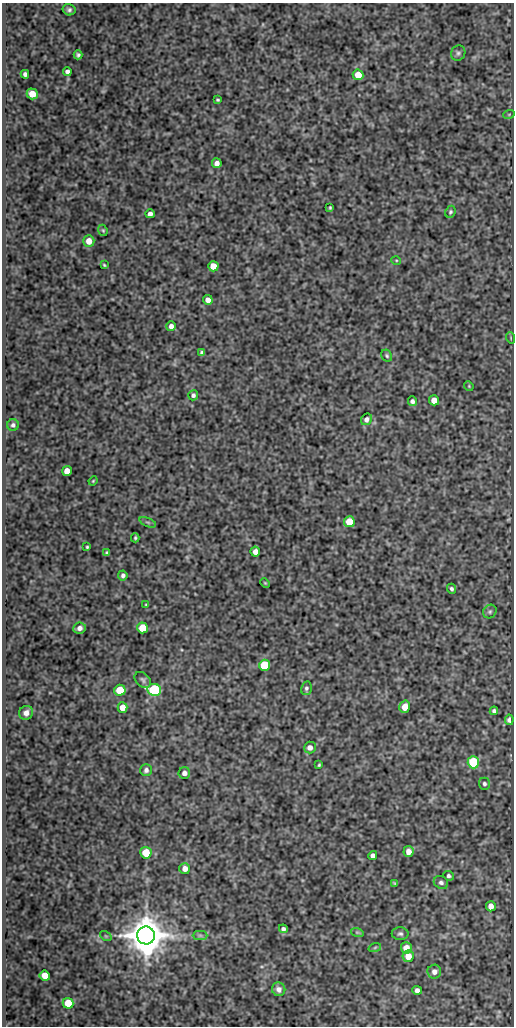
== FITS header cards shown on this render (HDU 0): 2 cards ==
NAXIS1  =                  512
NAXIS2  =                 1024

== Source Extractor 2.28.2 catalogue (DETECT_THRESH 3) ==
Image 512 x 1024 px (HDU 0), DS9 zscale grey, 1 PNG px = 1 image px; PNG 516 x 1028 px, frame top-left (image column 1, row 1024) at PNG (2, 3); each listed source drawn as its Kron ellipse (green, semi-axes under 4 px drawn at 4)
Background 94.5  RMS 0.54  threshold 1.62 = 3 sigma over >= 5 px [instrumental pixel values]
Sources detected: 82; all 82 listed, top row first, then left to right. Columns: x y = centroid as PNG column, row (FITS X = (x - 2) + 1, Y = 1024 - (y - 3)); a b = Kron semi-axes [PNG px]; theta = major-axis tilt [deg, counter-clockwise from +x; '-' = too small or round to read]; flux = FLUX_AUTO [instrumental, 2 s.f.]
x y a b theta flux
69 10 6 5 - 93
458 53 8 7 - 89
78 55 4 4 - 73
67 71 4 4 - 110
25 74 4 4 - 110
358 75 5 5 - 500
32 94 5 5 - 560
218 100 3 3 - 44
509 114 6 3 19 38
217 163 5 5 - 180
330 208 3 2 - 41
450 212 6 5 - 68
150 214 4 4 - 140
103 230 6 4 -68 48
89 241 6 5 - 360
396 260 5 3 - 32
104 265 4 2 - 42
213 266 5 5 - 500
208 300 5 5 - 220
171 326 5 5 - 170
511 338 6 3 -72 36
202 352 4 4 - 75
387 356 6 5 - 61
469 386 5 4 - 35
193 395 5 5 - 86
434 400 5 5 - 410
412 401 5 4 - 94
366 419 6 5 - 130
13 425 6 6 - 94
67 471 5 5 - 410
93 481 5 3 - 34
148 522 9 3 -21 57
349 522 5 5 - 740
135 538 4 3 - 53
87 547 3 3 - 40
255 552 5 4 - 210
107 553 4 3 - 60
123 575 5 4 - 100
265 583 5 3 - 36
451 589 5 4 - 74
146 604 4 2 - 32
490 611 7 6 - 78
79 628 6 5 - 150
143 628 5 5 - 900
265 665 5 5 - 1800
143 680 9 6 -43 92
306 688 7 5 78 81
120 690 5 5 - 870
154 690 7 6 - 4000
405 707 6 5 - 450
122 708 5 5 - 370
494 711 4 4 - 85
26 713 7 6 - 190
509 720 5 4 - 110
310 747 6 5 - 170
473 762 6 5 - 2700
319 765 3 2 - 41
146 770 6 5 - 110
184 773 6 5 - 170
484 784 6 5 - 80
408 852 5 5 - 240
146 853 6 5 - 640
373 856 4 4 - 170
185 869 5 5 - 220
449 876 5 4 - 85
441 882 7 6 - 120
395 883 4 3 - 46
491 906 5 5 - 270
283 929 4 4 - 86
357 932 6 4 -18 54
400 934 8 6 -1 97
146 935 9 9 - 120000
200 935 7 4 0 87
106 936 6 4 -33 47
375 947 6 4 20 48
406 948 5 5 - 340
408 956 6 5 - 440
434 972 7 7 - 190
45 976 5 5 - 490
279 989 7 6 - 180
417 990 5 4 - 130
68 1003 5 5 - 780